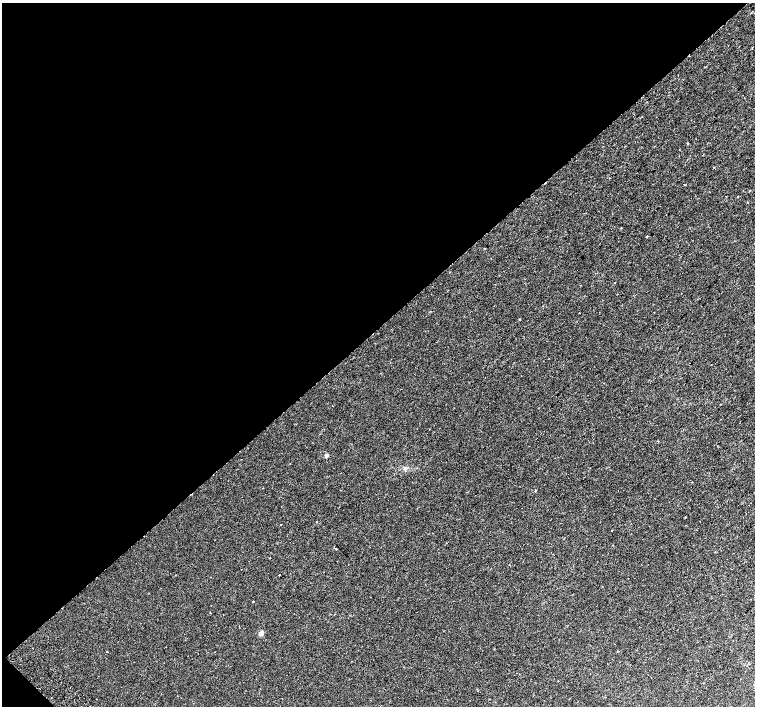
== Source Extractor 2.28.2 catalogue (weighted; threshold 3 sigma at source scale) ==
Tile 5 of 4 x 4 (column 1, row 2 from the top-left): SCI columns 45-1549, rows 3013-4419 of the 6116 x 6089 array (HDU 1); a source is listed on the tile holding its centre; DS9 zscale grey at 2 x 2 block average (1 PNG px = mean of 2 x 2 image px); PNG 757 x 708 px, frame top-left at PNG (2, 3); no overlay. Shown black and unused: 47% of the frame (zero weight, under 2 of 3 exposures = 3% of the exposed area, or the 3 px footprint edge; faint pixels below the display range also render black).
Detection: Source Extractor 2.28.2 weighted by HDU 2 'WHT'; one run over the whole footprint, this tile lists its part. Background 0.00381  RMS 0.0025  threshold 0.0111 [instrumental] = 3 sigma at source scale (4.5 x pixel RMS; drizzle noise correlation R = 1.50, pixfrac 1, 0.0396/0.0396 arcsec/px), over >= 5 px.
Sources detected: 24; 4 cosmic-ray / hot-pixel residue — not listed; the other 20 listed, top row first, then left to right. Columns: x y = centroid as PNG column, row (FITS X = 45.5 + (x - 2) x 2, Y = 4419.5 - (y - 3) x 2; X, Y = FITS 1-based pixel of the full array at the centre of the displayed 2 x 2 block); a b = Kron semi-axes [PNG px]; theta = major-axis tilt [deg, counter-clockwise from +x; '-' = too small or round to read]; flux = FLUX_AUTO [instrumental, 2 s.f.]
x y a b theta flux
687 144 2 2 - 0.5
685 185 2 2 - 1.1
749 190 3 2 - 0.31
738 197 2 2 - 0.24
747 203 2 2 - 0.36
579 313 2 2 - 0.29
519 319 2 2 - 0.3
332 406 2 2 - 0.16
326 455 2 2 - 3.3
405 468 4 3 - 0.83
535 491 2 2 - 0.44
281 525 2 2 - 0.24
612 530 2 2 - 0.35
336 549 3 2 - 0.36
715 552 2 2 - 0.21
270 558 2 2 - 0.41
280 575 2 2 - 0.73
253 601 2 2 - 6.2
261 633 3 3 - 6.9
106 652 2 2 - 0.63
Diffuse or blended objects may show on this block-average render without a row.